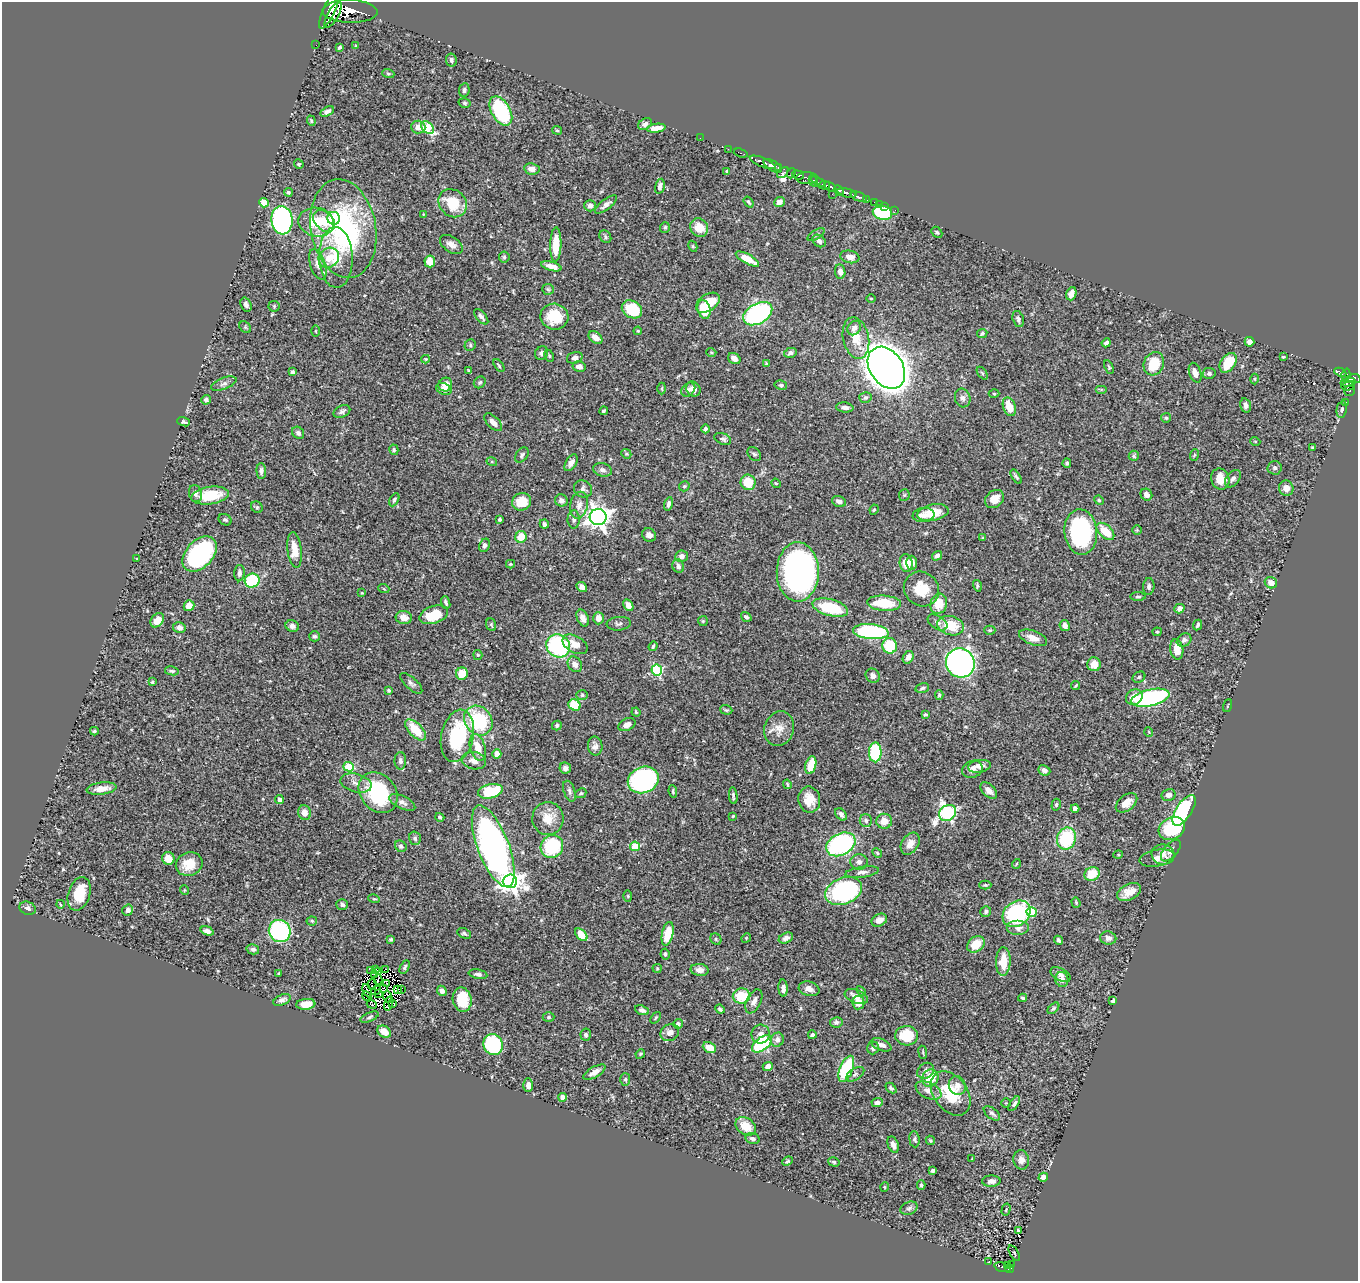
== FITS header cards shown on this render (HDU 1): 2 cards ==
NAXIS1  =                 1356
NAXIS2  =                 1279

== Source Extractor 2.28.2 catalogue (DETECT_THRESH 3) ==
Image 1356 x 1279 px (HDU 1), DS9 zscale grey, 1 PNG px = 1 image px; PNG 1360 x 1283 px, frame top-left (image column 1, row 1279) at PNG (2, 2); each listed source drawn as its Kron ellipse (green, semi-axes under 4 px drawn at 4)
Background 0.476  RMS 0.02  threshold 0.0596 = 3 sigma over >= 5 px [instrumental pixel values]
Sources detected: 485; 4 with non-positive FLUX_AUTO (blend fragments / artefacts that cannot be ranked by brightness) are neither listed nor drawn; the other 481 listed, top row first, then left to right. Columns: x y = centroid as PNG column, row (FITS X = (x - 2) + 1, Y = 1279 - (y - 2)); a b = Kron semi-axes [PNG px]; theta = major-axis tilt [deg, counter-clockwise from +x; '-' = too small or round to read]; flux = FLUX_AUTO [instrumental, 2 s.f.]
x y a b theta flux
330 9 21 6 65 1900
350 11 27 11 -2 2400
333 15 15 5 60 1100
316 45 2 2 - 6
356 46 3 3 - 1.2
340 47 4 3 - 2.1
451 60 7 5 -81 3.3
388 73 6 4 -19 1.7
464 90 7 5 82 3.1
465 103 6 4 -17 2.2
327 111 7 4 30 5.2
501 111 16 9 -60 120
311 121 5 4 - 1.6
645 124 7 5 30 4
418 127 7 6 - 10
428 128 7 5 -41 69
656 128 9 4 8 13
557 130 5 3 - 1.8
700 138 2 2 - 6.2
728 149 2 2 - 5.6
741 153 7 3 -17 13
763 162 14 4 -22 640
299 164 5 4 - 1.9
772 166 10 5 -33 480
778 167 3 3 - 76
532 169 8 5 -9 8.7
727 171 4 3 - 1.6
783 172 6 4 46 84
791 173 5 3 - 120
798 175 6 4 -21 270
807 178 11 6 0 190
813 181 6 3 -63 150
818 182 8 4 -28 100
824 185 5 4 - 670
660 186 7 4 78 4.8
830 187 6 4 -29 230
839 190 5 4 - 230
288 192 4 4 - 2.4
847 193 10 3 -15 380
832 194 2 2 - 12
859 197 8 3 -21 100
866 199 3 3 - 38
749 202 6 3 -52 2.2
779 202 5 5 - 7
874 202 2 2 - 12
264 203 5 4 - 34
453 203 15 13 -42 39
880 204 3 2 - 9.9
606 205 13 5 38 5.8
590 206 6 5 - 5.4
884 206 3 2 - 8.3
895 210 2 2 - 4.8
882 213 10 7 -16 110
424 214 4 4 - 1.2
334 218 6 6 - 30
282 220 14 10 -84 310
324 221 13 8 -45 19
316 222 18 14 -10 38
665 227 5 5 - 2
699 227 10 8 -50 20
343 228 50 32 -80 260
937 232 6 4 -44 2.2
816 235 9 4 34 2.6
605 237 7 5 -54 2.7
819 241 7 5 -37 5
451 244 13 7 -34 8.2
556 245 17 5 88 32
693 246 6 4 -61 1.6
336 257 30 17 -88 46
504 257 5 5 - 2.5
850 257 10 6 -11 8.9
329 258 11 9 37 16
747 259 13 5 -29 26
430 261 6 5 - 19
318 264 16 7 -72 9.8
551 266 10 4 -16 8.9
840 272 7 5 -82 7
548 289 6 5 - 2.2
1071 294 7 5 70 11
871 299 4 3 - 1.2
708 303 13 8 33 33
246 305 7 5 -65 4.7
274 306 5 5 - 1.6
632 309 11 8 -30 52
704 309 9 6 -74 41
758 314 16 10 29 230
481 317 9 4 -49 4.2
554 317 14 13 - 44
1018 319 8 5 -74 3.6
245 327 6 5 - 2
854 328 8 6 55 8
316 331 5 3 - 1.2
638 331 4 3 - 1.4
982 333 5 4 - 2.2
595 338 8 5 -40 8.6
856 338 21 13 -78 25
1249 342 5 4 - 5.5
1106 343 4 4 - 3.8
470 345 6 5 - 2.2
711 352 5 3 - 1.4
542 353 7 6 - 4.2
790 353 6 4 13 4.1
549 356 6 4 -63 1.9
1283 357 3 2 - 1.4
575 358 8 5 16 5.1
734 358 6 5 - 6.8
426 359 4 4 - 1.3
1228 363 11 7 55 34
767 364 3 3 - 2.7
1154 364 12 10 65 40
499 365 7 4 -53 2.1
579 366 6 5 - 7
1109 367 7 4 -69 2
886 368 23 16 -56 2400
469 371 3 3 - 1.9
292 372 4 4 - 2.7
1340 372 6 3 -25 99
982 373 7 4 -53 2
1195 373 10 6 -71 7.7
1209 373 6 5 - 2.9
1346 375 6 3 74 30
1255 379 5 3 - 1.6
1353 379 7 4 2 260
480 382 6 5 - 2.6
1348 382 7 3 10 140
224 384 13 5 20 5.4
445 385 7 6 - 11
781 385 6 5 - 2.5
1348 386 7 4 12 180
662 388 6 3 -90 1.3
444 389 8 5 -23 8.3
693 389 8 6 -54 8.7
1101 389 6 4 0 1.5
688 390 8 6 44 4.7
1350 390 6 4 56 31
994 394 5 3 - 1.2
865 397 6 5 - 2.3
963 398 9 7 -76 5.1
206 400 5 4 - 4.1
1346 402 3 2 - 4.7
1246 405 7 5 -73 6.3
845 407 8 5 -6 4.7
1009 407 10 6 -70 22
1342 409 8 5 79 2.8
342 411 9 5 22 4.1
604 411 4 3 - 2.2
1166 418 5 5 - 2
183 422 6 4 -20 2.9
493 422 11 6 -45 7.7
705 429 4 3 - 3.1
298 433 6 5 - 3.8
723 439 9 5 -22 3.1
1255 441 5 3 - 0.95
1313 447 3 3 - 1.5
394 450 5 4 - 2.1
626 454 5 4 - 1.9
754 454 8 5 -50 3.3
522 455 8 5 55 3.5
1194 455 6 3 71 1.5
1134 456 5 5 - 2.2
492 462 5 3 - 1.5
571 463 9 5 59 5.7
1067 463 5 4 - 2.5
1275 468 7 7 - 3.6
602 470 9 6 -16 5.1
261 471 8 5 -87 3.7
1016 477 8 4 -56 2.4
1220 479 10 9 - 19
1233 479 10 6 52 5.2
748 482 8 7 - 33
776 483 5 4 - 1.5
684 486 5 5 - 2.2
1286 488 8 7 - 10
583 489 9 8 - 5
195 494 8 6 -75 5
210 495 19 8 8 43
904 495 6 5 - 1.9
1146 495 6 5 - 5.8
995 499 10 8 41 14
394 500 7 4 61 2.1
561 500 6 6 - 4.9
1099 500 5 4 - 1.7
839 501 7 5 -21 6
522 502 10 8 24 25
668 504 7 4 77 4.5
579 505 13 9 78 9.4
257 507 6 5 - 2.4
874 510 5 4 - 1.5
933 513 16 8 11 30
923 515 11 7 6 7.5
598 517 8 8 - 980
500 519 3 3 - 2.8
574 519 9 6 -89 4.4
225 520 7 5 -29 2.3
544 524 5 4 - 3.7
1137 530 5 4 - 1.3
1105 531 10 6 -43 29
1081 532 23 16 -84 170
649 535 7 6 - 6
521 537 6 5 - 20
983 538 4 4 - 1.5
485 545 7 5 62 3.5
295 550 18 7 -83 22
200 554 20 13 47 210
682 556 6 6 - 5.5
937 556 5 4 - 4.5
137 559 3 3 - 1.1
906 563 9 6 -81 22
912 563 7 5 -88 9
510 564 4 4 - 1.4
678 566 7 6 - 5.9
798 572 30 21 90 450
239 573 8 5 86 5
252 581 7 7 - 82
1271 583 6 5 - 10
977 586 6 3 -73 1.8
1149 586 8 5 84 3.6
582 587 6 4 -40 7
384 589 5 3 - 1.2
921 589 18 16 -39 32
362 593 4 2 - 0.97
1138 596 7 3 0 1.9
446 602 6 3 -70 2.6
884 603 17 7 -4 47
939 604 10 8 73 24
628 605 6 4 -59 8.9
189 606 5 5 - 13
830 608 18 8 -15 62
1179 609 5 4 - 5.2
434 615 15 8 18 33
746 617 5 4 - 3.3
404 618 8 6 -9 11
583 618 9 5 -65 8.9
598 618 6 5 - 10
157 620 8 6 50 15
703 621 5 5 - 1.6
937 622 11 6 -32 5
619 624 12 7 5 4
491 625 6 5 - 1.8
1065 625 6 5 - 7.1
1197 625 5 3 - 2.8
292 626 7 5 -27 5.1
951 626 13 9 -16 37
179 628 6 5 - 5.5
990 630 5 4 - 1.8
871 632 18 7 -6 160
1157 632 4 4 - 1.6
315 636 5 5 - 2.7
1033 638 15 7 -20 13
1184 640 8 6 30 4.1
575 644 13 8 -29 14
558 646 12 11 - 160
653 646 5 3 - 2
890 646 8 7 - 58
1177 649 10 6 -80 16
478 655 5 4 - 1.6
908 657 7 5 59 8.1
960 663 15 14 - 390
575 664 8 6 -55 7.8
1094 664 7 7 - 14
657 670 5 5 - 120
172 671 7 4 -9 2.4
462 674 6 6 - 23
873 676 7 6 - 5.7
1139 677 7 5 30 2.5
152 682 4 4 - 1.8
411 683 14 5 -42 4.4
1076 686 5 2 - 1.4
922 688 7 4 14 2.8
389 690 4 4 - 2.4
582 695 6 5 - 2.4
939 695 4 4 - 1.9
1134 697 9 7 39 13
1150 698 19 8 13 230
574 705 6 5 - 39
1228 706 6 2 69 1
726 710 6 4 -20 2
636 712 4 4 - 1.4
925 714 3 3 - 1.9
478 721 16 13 -52 95
627 725 9 6 25 7.7
557 726 5 4 - 2
779 729 18 14 72 16
416 730 13 6 -46 34
94 731 4 3 - 1.8
1149 732 5 3 - 0.95
457 736 26 16 78 100
595 746 9 7 -81 6.3
478 747 14 7 -74 19
875 752 10 6 89 100
497 754 4 4 - 11
400 761 8 6 -90 4.2
474 761 12 8 -11 9.5
811 765 9 5 77 28
979 766 11 6 10 8
349 767 5 4 - 62
565 768 6 5 - 4.7
972 769 10 8 23 8
1044 770 6 5 - 4.4
643 780 16 13 22 280
356 783 16 9 -13 10
787 784 5 3 - 1.4
102 789 15 6 7 15
490 791 12 7 13 55
569 791 11 5 -71 4.2
673 791 6 3 -83 1.9
989 791 10 6 -45 8.7
378 793 22 17 -51 110
581 793 6 4 25 1.9
1169 795 7 6 - 6
733 796 8 3 -85 2.5
279 799 4 4 - 4.8
809 800 13 11 -79 17
402 802 14 6 -25 6.2
1127 803 12 7 40 13
1056 805 6 4 74 2.1
1075 808 4 4 - 6.7
1184 810 17 8 57 230
304 813 7 6 - 11
948 813 9 7 35 290
841 814 7 5 -48 4.6
733 816 3 3 - 1.4
440 817 5 4 - 2.3
548 818 16 15 - 21
866 821 6 6 - 3.6
884 821 8 7 - 14
1172 828 14 11 29 76
415 838 7 6 - 3.5
1066 839 11 9 70 82
841 844 15 10 28 200
910 844 12 8 57 12
401 846 6 5 - 3.4
493 846 43 15 -69 640
635 846 5 4 - 43
552 847 12 11 - 86
1171 851 13 6 49 6.3
877 853 5 4 - 1.6
1163 854 11 10 - 8
1118 855 5 3 - 1.2
168 858 6 6 - 16
1157 858 18 8 11 12
859 862 9 7 -2 5.3
189 864 13 11 21 25
1016 864 5 3 - 1.1
862 872 17 5 8 6.1
1092 874 8 6 28 28
510 881 7 6 - 650
985 885 6 4 0 1.8
184 890 5 3 - 1.1
844 891 19 13 21 220
1129 892 13 8 28 13
79 894 17 11 72 36
628 896 5 3 - 1.3
374 899 6 3 -17 1.5
1076 902 5 4 - 1.6
60 904 4 2 - 0.95
342 905 6 5 - 3.1
28 908 8 6 -20 4.4
128 910 5 5 - 4.1
986 912 6 5 - 2.5
1032 912 5 5 - 55
1016 914 15 12 39 140
879 920 8 6 27 10
312 921 5 4 - 1.9
1018 928 11 7 0 6.6
207 931 7 4 -19 6
280 931 11 10 - 160
464 933 7 5 -26 2.6
668 934 12 5 77 32
581 935 7 4 -47 27
746 938 5 4 - 1.3
786 938 7 5 23 5.1
1108 938 8 6 -12 5.8
391 939 4 3 - 2.3
716 939 6 5 - 2.1
1059 940 4 3 - 2.9
976 944 9 7 38 26
253 949 6 5 - 3.5
665 954 5 4 - 3
1003 961 14 7 88 25
405 967 7 4 62 2.8
657 968 4 4 - 1.4
376 969 3 2 - 1.9
385 969 4 2 - 1.5
700 970 9 6 -8 7.2
371 971 2 2 - 1.7
379 972 3 2 - 0.88
279 973 3 3 - 1.4
478 974 9 5 -10 3.4
1060 974 11 6 -30 5.5
375 975 3 2 - 1.2
1062 979 7 6 - 7.6
378 980 5 3 - 0.93
387 983 3 2 - 0.44
372 984 6 2 75 1.6
383 988 4 3 - 4.2
783 988 8 4 -87 5.5
401 989 4 2 - 1
809 989 10 7 -16 6.9
376 990 5 2 - 1.4
397 990 3 2 - 0.9
367 991 7 2 -64 3.7
442 991 5 4 - 4.5
861 991 6 3 -46 1.6
378 994 2 2 - 0.63
367 996 5 2 - 1.6
742 996 9 7 4 40
856 996 12 6 -21 11
388 997 6 2 -71 1
1023 998 4 3 - 2.1
282 1000 9 5 23 4.7
462 1000 12 9 -80 35
754 1001 13 7 64 8.1
1113 1001 4 3 - 1.7
389 1003 7 2 76 1.4
392 1003 2 2 - 0.77
858 1003 7 6 - 14
306 1004 9 5 6 15
372 1004 5 3 - 0.68
1053 1008 7 4 45 2.3
720 1009 5 3 - 2.6
642 1010 7 4 -22 4.6
370 1017 10 4 24 2.8
549 1017 6 5 - 2.5
656 1018 6 3 51 1.6
836 1022 6 5 - 3.6
678 1024 5 4 - 3.9
384 1032 7 5 -34 15
670 1033 10 8 28 7.7
761 1034 9 9 - 7.5
586 1035 6 5 - 3.3
812 1035 4 3 - 2.6
907 1036 11 9 -3 44
777 1040 7 6 - 5.8
493 1044 10 9 - 99
762 1044 11 6 37 120
881 1045 11 5 -23 7.8
709 1048 7 5 -25 18
873 1048 6 6 - 3.7
923 1052 6 3 -83 1.6
640 1054 5 4 - 1.3
768 1066 5 4 - 7.2
846 1069 14 6 68 93
926 1071 9 7 37 6.2
594 1072 12 5 30 9.8
855 1074 10 5 33 4.5
930 1078 9 7 58 31
625 1079 6 5 - 2.4
528 1085 7 5 -90 5.5
957 1085 9 8 - 9
891 1088 6 4 -43 2.8
928 1091 14 8 -26 8.9
951 1093 25 16 -53 52
563 1097 4 4 - 9.2
877 1102 6 4 5 5.2
1006 1103 4 4 - 1
1014 1104 8 4 57 2.9
992 1113 9 5 -38 3.4
746 1126 11 8 -35 20
753 1139 7 5 -14 3.5
914 1139 8 5 -84 2.7
930 1140 5 4 - 1.9
893 1145 8 5 -70 7.7
972 1159 3 3 - 0.99
1021 1160 10 7 -80 7.3
787 1161 5 4 - 1.8
834 1162 6 4 -16 1.9
933 1171 4 3 - 2.3
1043 1177 5 4 - 5
991 1181 9 5 2 5.9
921 1185 4 3 - 2.2
885 1187 5 3 - 1.2
909 1208 9 6 20 3.9
1006 1209 6 3 75 1.3
1018 1230 3 3 - 1
1014 1253 8 2 -60 1.2
988 1262 2 2 - 1.3
1012 1264 2 2 - 5.5
1007 1265 3 3 - 13
1002 1267 8 3 -15 49
1010 1269 4 4 - 49
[4 non-positive-flux detections neither listed nor drawn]